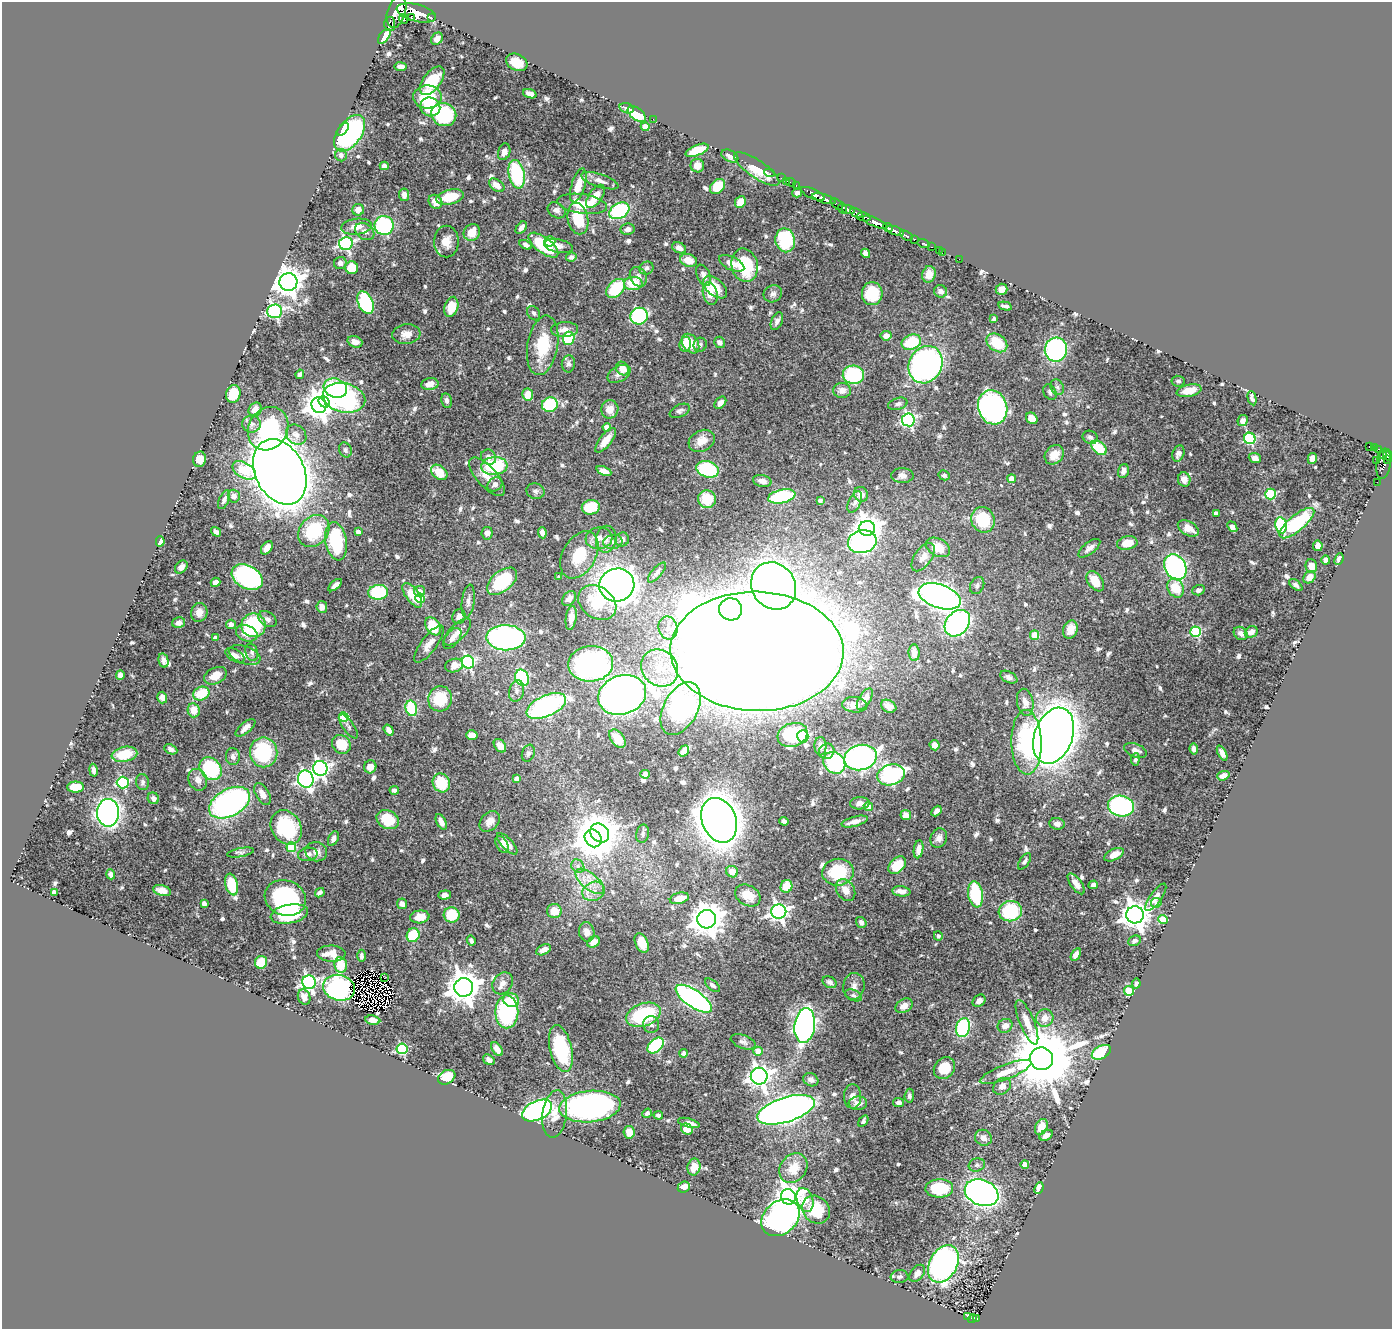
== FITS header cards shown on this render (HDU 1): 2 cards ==
NAXIS1  =                 1390
NAXIS2  =                 1327

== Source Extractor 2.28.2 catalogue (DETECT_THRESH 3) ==
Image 1390 x 1327 px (HDU 1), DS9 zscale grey, 1 PNG px = 1 image px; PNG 1394 x 1331 px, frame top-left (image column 1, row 1327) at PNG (2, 2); each listed source drawn as its Kron ellipse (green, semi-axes under 4 px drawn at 4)
Background 0.594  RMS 0.013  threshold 0.0397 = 3 sigma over >= 5 px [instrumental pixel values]
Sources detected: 726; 8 with non-positive FLUX_AUTO (blend fragments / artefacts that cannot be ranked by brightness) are neither listed nor drawn; of the other 718, the 500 brightest by FLUX_AUTO listed and drawn (218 fainter detections omitted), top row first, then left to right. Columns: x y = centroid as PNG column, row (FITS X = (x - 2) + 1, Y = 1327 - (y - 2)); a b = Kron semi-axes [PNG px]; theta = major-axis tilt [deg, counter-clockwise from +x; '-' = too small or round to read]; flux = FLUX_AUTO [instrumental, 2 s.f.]
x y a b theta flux
396 12 16 9 72 2800
416 13 20 8 -14 2300
412 17 4 2 - 160
431 18 3 3 - 72
403 19 5 4 - 240
390 24 7 5 -87 150
384 36 8 5 54 20
437 39 7 5 48 4.2
517 62 11 8 -28 16
401 67 6 4 -8 4.5
432 81 17 8 54 29
530 94 7 4 -19 5.4
427 97 14 11 1 32
430 107 10 9 - 32
627 108 7 5 -18 3.7
637 114 10 6 -37 46
444 115 13 11 -27 91
653 119 2 2 - 6.3
645 127 4 4 - 7.6
343 129 7 4 50 13
350 133 21 12 54 130
697 150 12 5 22 25
504 152 8 6 72 5.6
341 155 6 6 - 3.7
730 156 9 5 -26 3.5
384 166 4 4 - 6.6
697 166 7 6 - 6.9
757 169 27 8 -34 18
770 173 5 3 - 8.6
517 174 14 8 -78 70
781 178 2 2 - 8
600 181 19 6 -18 5.9
787 181 2 2 - 13
791 182 5 2 - 14
497 185 9 5 -36 7.8
578 185 17 6 73 15
796 186 3 3 - 23
717 187 8 6 45 20
797 193 5 4 - 2.7
813 194 13 5 -25 990
404 195 6 5 - 5.1
595 196 13 6 55 13
450 197 14 7 14 28
824 199 12 4 -17 1200
435 202 7 6 - 10
740 202 6 5 - 13
582 204 25 9 -8 29
837 204 7 4 -41 82
842 208 6 3 -78 210
848 209 7 4 -18 300
358 210 6 6 - 7.6
557 210 9 7 -33 4
619 211 11 7 31 87
856 213 7 3 -33 240
864 217 7 4 -12 320
578 219 16 10 -78 34
875 222 13 4 -23 1500
384 225 9 9 - 110
356 227 15 7 7 10
521 228 7 4 53 3.9
888 228 5 3 - 260
628 229 7 5 9 4.7
365 231 10 8 -34 5.2
895 231 9 4 -21 630
472 232 9 8 - 15
906 236 7 3 -29 200
914 239 3 3 - 160
785 240 12 9 -79 56
550 241 5 5 - 10
446 242 16 12 90 9.9
346 243 7 6 - 200
923 243 6 3 -16 50
526 245 6 4 -28 3.1
543 245 18 7 -37 55
558 246 15 6 -12 6.3
931 247 3 2 - 18
679 248 7 5 -25 5.5
939 250 2 2 - 4.3
942 252 3 2 - 7.6
866 253 5 4 - 4.3
571 257 5 4 - 3.4
959 259 2 2 - 8.1
688 260 9 6 -17 12
340 263 6 6 - 3.9
732 263 13 6 -25 8.6
745 265 17 13 -77 55
352 268 6 6 - 22
646 268 7 6 - 2.7
929 274 8 6 74 6.8
704 275 11 6 -65 4.9
638 277 10 8 -60 4.7
288 282 9 9 - 1200
633 283 9 6 0 24
715 287 14 8 -41 19
616 288 11 7 47 44
1002 289 6 5 - 5.7
941 291 6 6 - 4.1
710 293 11 7 -75 13
773 294 9 8 - 3.6
872 294 11 10 - 27
365 303 12 7 -65 86
1005 306 7 3 -14 2.4
451 307 10 6 73 18
274 311 7 7 - 190
534 313 8 6 -55 2.5
639 316 9 8 - 130
994 319 4 3 - 2.8
777 321 9 5 67 4
565 330 13 7 2 6.7
406 334 14 10 6 8.4
886 336 5 5 - 5.7
569 338 7 5 74 40
355 342 7 5 -19 7.3
719 342 6 5 - 3.7
911 342 10 7 22 44
997 343 11 8 -36 27
685 344 7 5 83 12
691 344 10 7 -55 23
543 345 30 15 80 39
700 345 7 6 - 2.7
1056 350 12 11 - 120
568 364 8 6 81 2.8
926 365 19 16 61 310
622 369 7 6 - 13
300 374 5 4 - 2.8
619 374 12 7 29 5.4
853 375 11 9 -6 70
1178 381 6 5 - 2.4
430 384 8 6 9 7.1
1057 387 8 6 -63 2.6
335 388 12 9 -18 56
842 390 9 7 -4 6.3
1189 391 12 6 11 13
1050 392 8 6 -60 2.5
233 394 9 7 74 25
528 394 6 5 - 14
344 398 21 14 -13 280
1252 398 7 4 -76 2.6
447 401 7 5 -78 3.3
324 402 6 5 - 110
720 403 7 5 48 5.7
898 404 10 6 16 3.1
319 405 8 7 - 960
550 405 8 7 - 51
993 407 17 14 -72 210
610 409 9 8 - 9.3
255 410 7 6 - 7.8
680 411 11 6 25 2.7
1032 418 6 5 - 11
908 420 6 6 - 180
1243 421 6 5 - 4.7
252 424 9 8 - 4.7
607 427 4 4 - 8.4
268 429 22 19 59 85
296 435 11 9 -41 6.4
1090 437 8 6 -24 2.9
1250 438 6 5 - 110
606 440 15 6 52 11
702 441 13 10 28 12
1370 447 4 4 - 110
1374 447 4 3 - 130
1099 448 9 5 -41 30
1379 449 4 3 - 95
345 450 8 6 -67 2.7
1178 453 8 5 70 4.7
1383 454 5 3 - 160
1054 455 10 8 45 11
1387 455 5 4 - 160
488 457 8 7 - 4.2
1255 458 6 5 - 4.4
1312 458 6 4 77 5.8
200 459 8 6 76 7.6
1387 460 3 2 - 24
1376 461 2 2 - 11
1384 464 15 7 82 220
494 466 13 9 5 64
708 469 11 8 -18 65
244 470 13 7 -30 31
604 471 8 4 -24 7.3
1123 471 7 5 73 4.5
280 472 34 24 -63 2400
439 472 9 6 -38 17
944 475 5 5 - 2.3
902 476 11 7 -1 5.2
487 477 24 10 -48 12
1012 479 4 4 - 11
1184 479 7 6 - 5.3
762 481 9 6 -13 5.5
1377 482 2 2 - 5.3
495 484 8 6 39 4.6
535 491 9 7 -18 3.5
861 494 7 6 - 8.5
1271 494 5 5 - 73
234 496 6 6 - 5.7
782 496 14 7 12 70
707 499 9 9 - 29
224 500 10 5 66 3.3
820 500 4 3 - 2.4
855 502 11 6 64 3.7
591 507 9 7 12 35
1216 513 4 4 - 4.1
983 520 13 11 -62 43
1297 523 21 8 40 76
1281 525 8 5 -80 94
1232 527 6 4 -51 5
867 528 8 7 - 760
1188 528 11 7 -30 11
314 531 18 14 48 53
216 532 5 4 - 3.1
358 532 4 4 - 3.8
487 533 6 5 - 5
542 533 5 4 - 4.4
599 538 13 11 7 9.3
606 539 13 10 80 7
622 539 7 7 - 5
160 541 5 4 - 9.9
336 541 19 10 -80 68
613 542 10 7 11 4.4
862 542 14 11 11 250
1127 543 10 6 11 13
1318 546 5 4 - 7.1
938 547 13 8 -28 17
267 548 7 5 53 6
1089 548 13 6 38 4.6
579 555 25 16 61 33
923 557 16 8 56 6.9
1339 559 6 4 67 3.6
1326 560 4 4 - 4.6
1311 566 7 5 -75 11
181 567 7 5 50 4.3
1175 567 13 10 -62 170
657 572 12 5 49 3.1
247 577 16 11 -29 160
559 577 4 3 - 2.4
1309 577 7 5 47 8.3
502 581 17 10 39 61
1095 581 11 7 -54 16
215 582 5 4 - 4.9
335 585 8 4 39 4.5
617 585 17 16 - 1000
1296 585 8 4 -38 2.5
774 586 24 21 -56 1000
977 586 9 6 62 2.9
1176 588 10 7 -61 21
1198 590 6 5 - 3.3
419 591 5 5 - 8.9
378 592 10 7 5 58
412 595 14 6 -54 19
940 596 22 11 -19 560
420 598 4 4 - 16
569 598 8 6 48 6.2
468 601 17 6 83 5
597 603 20 15 -35 36
322 607 6 5 - 5.3
731 609 11 11 - 570
199 612 9 8 - 6.5
459 617 7 6 - 6.5
571 618 12 5 83 7.2
267 619 10 7 -35 4.1
179 623 6 5 - 4.4
957 623 15 11 48 220
231 624 5 4 - 5.4
254 625 12 12 - 67
433 626 10 6 -56 30
668 628 11 9 -77 8.5
1070 630 9 7 70 9.6
458 632 17 7 45 7.1
1196 632 5 5 - 75
1251 632 7 5 26 5.3
247 633 11 7 -21 12
1241 633 7 6 - 4.4
1035 635 4 4 - 25
215 638 4 4 - 3.7
452 638 12 7 51 5.1
506 638 19 12 -2 280
429 644 22 8 53 8.9
757 651 86 59 -2 7800
252 652 9 6 -73 2.9
914 653 8 5 -86 8.8
235 655 11 6 -30 6.1
245 655 16 9 -19 7.5
163 660 7 5 -76 3.8
468 662 6 6 - 150
591 664 22 17 4 260
454 665 9 6 16 8
660 668 20 17 -46 29
120 675 5 4 - 5.9
215 676 12 8 26 12
1009 677 9 5 -26 3.3
522 678 8 6 -66 97
517 691 11 7 76 4.2
201 693 8 6 24 25
622 695 24 19 19 920
162 697 6 5 - 4.3
440 699 13 12 - 31
865 699 12 6 59 6.3
1025 702 13 8 -79 7.4
855 705 12 8 -5 6.8
546 706 21 10 24 170
889 706 8 6 -30 7
411 708 8 5 -76 48
681 709 28 17 62 240
194 710 7 6 - 13
343 717 5 4 - 36
348 726 14 5 -55 2.8
245 728 12 5 40 5.6
389 730 6 4 -55 3.4
472 735 6 4 1 9
792 735 15 11 18 43
803 736 6 5 - 110
1054 736 29 19 69 1500
617 739 10 6 -53 15
1027 742 32 15 -89 95
341 744 10 8 -47 23
934 745 5 5 - 5.4
500 746 7 5 -51 6.6
820 746 9 6 -88 3.9
171 749 7 4 -27 3.2
1194 749 5 4 - 3.6
1135 750 12 6 -20 6.3
684 751 6 4 51 6.1
827 751 8 7 - 3.5
264 752 15 13 -82 76
528 753 9 6 69 2.5
1222 753 8 4 -63 4.3
124 754 13 7 11 23
233 757 8 7 - 3.5
861 757 16 12 14 270
1135 759 6 4 85 2.5
834 763 12 10 -43 86
370 767 6 6 - 7.1
320 768 7 7 - 330
211 769 12 10 -49 89
93 770 6 3 -79 2.5
645 774 4 4 - 3.5
891 775 14 10 16 230
1223 776 6 4 19 4.4
306 779 8 7 - 280
517 779 4 4 - 5.7
198 780 11 9 -64 7.3
142 782 8 6 -80 2.9
123 783 6 6 - 110
441 783 10 8 -63 33
75 787 8 5 1 16
394 790 5 4 - 2.8
262 794 12 6 -60 7
153 798 6 5 - 3.3
230 803 22 13 28 250
860 803 10 6 3 5.8
868 806 4 4 - 9.5
1121 806 13 10 -11 150
936 811 6 4 48 3.6
108 813 14 11 -89 360
906 815 5 5 - 9.1
388 820 12 9 -27 30
719 820 23 17 -68 1500
490 821 12 8 46 7.2
784 821 4 4 - 2.4
441 822 8 4 -64 5.8
855 822 13 5 15 6.4
1057 824 8 5 -6 4.3
286 827 18 14 -58 68
600 833 10 8 -46 1000
643 834 9 6 80 3.3
593 838 9 8 - 2100
939 838 10 8 65 5.2
333 839 8 5 64 3.5
507 844 14 5 -47 7.4
502 845 9 5 -61 4.3
291 847 5 5 - 44
918 849 9 5 81 5.2
316 852 11 9 -18 5.7
241 853 14 4 10 2.6
308 854 10 6 10 4.6
1114 855 10 5 28 10
1025 861 9 4 54 2.3
897 865 10 7 45 20
578 866 7 6 - 2.9
732 872 6 5 - 8.7
838 872 16 13 8 51
111 874 5 4 - 2.8
590 881 17 8 -39 12
232 884 11 6 -77 29
1076 884 12 5 -54 6.9
1093 885 5 4 - 2.9
786 886 6 6 - 20
162 890 9 5 -14 7.5
845 890 11 8 -55 9.8
593 891 11 9 25 7.8
901 891 9 5 -6 5.8
54 892 4 4 - 2.5
320 893 5 4 - 2.9
976 894 13 7 -81 55
445 895 6 4 5 5.2
748 895 13 10 -30 14
1156 897 16 5 55 6.4
285 898 21 17 -20 100
679 898 10 5 14 14
1156 903 5 4 - 2.4
204 904 4 4 - 5.1
402 904 5 5 - 4.5
554 911 7 7 - 12
1010 911 11 10 - 58
779 912 7 7 - 380
289 914 19 9 11 42
452 915 8 7 - 27
1135 915 9 8 - 1100
420 917 10 6 5 11
707 919 9 9 - 1500
1163 920 5 4 - 30
861 922 6 5 - 3.3
587 932 10 7 -78 5.4
413 935 7 6 - 47
938 936 4 4 - 2.4
471 941 5 4 - 2.8
1134 941 6 5 - 2.7
594 942 7 5 36 7.3
642 943 10 6 -68 14
543 950 8 5 27 4.9
331 954 14 8 -2 10
1076 955 7 4 59 5
362 956 6 4 90 2.3
261 962 6 6 - 20
341 965 8 6 -81 19
384 978 2 2 - 3.7
309 982 7 6 - 220
829 982 7 5 -30 2.8
503 983 12 9 54 5.6
1136 984 5 4 - 4.1
712 985 9 4 -39 2.7
854 986 13 10 82 6.3
464 987 9 9 - 1600
339 988 16 12 -15 180
1129 991 5 5 - 49
853 995 9 5 -23 2.6
304 997 8 6 -69 6.5
694 999 21 8 -34 260
511 1000 8 7 - 20
979 1001 7 5 41 5.4
904 1006 9 6 30 7.8
507 1012 16 11 90 100
643 1015 18 11 19 72
1045 1018 9 8 - 8
373 1020 7 4 -9 7.1
1027 1022 24 7 -68 11
651 1024 8 8 - 3.6
805 1025 17 10 82 390
1005 1026 8 6 31 6.5
963 1028 9 7 74 86
743 1042 13 6 -20 3.4
656 1045 9 6 43 100
402 1049 5 5 - 94
497 1049 8 4 -56 6.8
561 1049 24 11 -77 76
758 1051 4 4 - 16
1101 1052 10 6 28 46
684 1053 4 4 - 4.1
1041 1059 12 11 - 9500
489 1060 6 4 -36 3.4
944 1068 12 10 48 19
1006 1072 27 7 21 14
759 1076 8 8 - 630
447 1077 9 6 30 19
811 1080 8 6 -26 4.2
1002 1086 10 7 38 5.2
852 1096 12 8 -89 6.1
909 1096 7 5 85 2.5
899 1102 5 4 - 3
858 1103 9 7 3 6.2
590 1106 31 15 5 280
537 1110 16 9 26 210
786 1110 30 12 18 850
647 1113 5 4 - 3
555 1114 24 12 82 17
658 1115 5 3 - 2.5
863 1121 6 4 57 2.4
689 1123 11 4 -15 5.9
1041 1127 8 6 64 13
687 1129 6 5 - 11
629 1132 6 5 - 8.7
1046 1135 7 5 30 5
983 1138 8 7 - 5.3
1025 1164 4 4 - 9.3
977 1165 8 6 16 2.6
694 1167 8 6 78 9
793 1168 16 13 52 19
684 1187 6 5 - 5.8
939 1188 14 9 2 53
1039 1188 6 4 66 6.2
982 1193 17 12 -22 480
788 1197 8 7 - 890
805 1200 12 8 -71 22
816 1210 15 13 -47 31
780 1218 21 16 40 380
943 1264 20 14 61 380
917 1273 10 6 52 6.2
899 1277 9 6 3 2.8
968 1317 3 3 - 15
972 1318 5 4 - 80
977 1319 4 3 - 63
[218 fainter detections neither listed nor drawn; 8 non-positive-flux detections neither listed nor drawn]